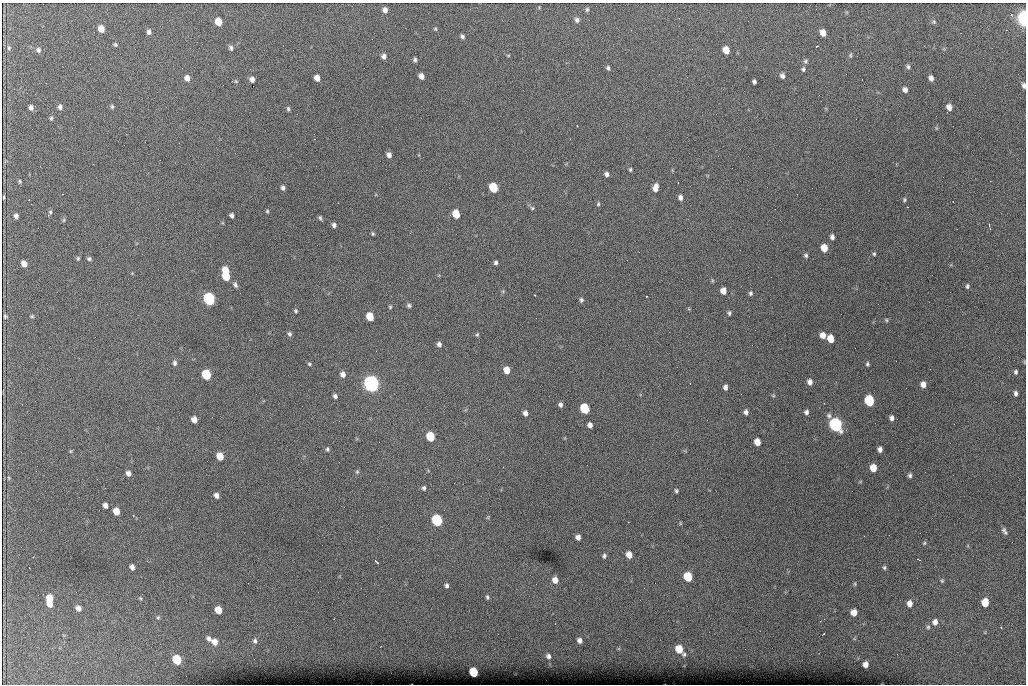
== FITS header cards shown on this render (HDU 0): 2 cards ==
NAXIS1  =                 1024 /fastest changing axis
NAXIS2  =                  682 /next to fastest changing axis

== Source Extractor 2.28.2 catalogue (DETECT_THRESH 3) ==
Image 1024 x 682 px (HDU 0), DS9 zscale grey, 1 PNG px = 1 image px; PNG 1028 x 686 px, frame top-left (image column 1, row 682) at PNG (2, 3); no overlay
Background 4210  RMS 42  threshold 127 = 3 sigma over >= 5 px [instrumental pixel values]
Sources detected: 186; all 186 listed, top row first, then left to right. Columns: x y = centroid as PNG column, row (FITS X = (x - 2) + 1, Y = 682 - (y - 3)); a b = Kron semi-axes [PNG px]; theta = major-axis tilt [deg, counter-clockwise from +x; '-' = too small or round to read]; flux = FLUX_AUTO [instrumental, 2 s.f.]
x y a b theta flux
587 9 5 4 - 4.9e+03
385 10 5 5 - 1.3e+04
1024 18 8 4 -86 8.2e+05
577 20 6 6 - 7.9e+03
218 22 6 5 - 5.1e+04
934 22 6 5 - 4.6e+03
101 29 6 5 - 2.9e+04
435 29 5 4 - 3.7e+03
149 32 6 5 - 8.8e+03
823 33 6 5 - 2.6e+04
961 33 2 2 - 1.5e+03
462 36 5 4 - 6.9e+03
115 44 5 4 - 4.4e+03
817 46 3 2 - 4.1e+03
9 48 6 5 - 4.7e+03
231 48 7 5 -60 6.8e+03
38 50 7 5 -77 6.8e+03
726 50 6 5 - 3.7e+04
508 55 5 3 - 2.6e+03
850 55 7 4 -85 4.0e+03
384 56 5 5 - 1.1e+04
415 60 5 4 - 6.0e+03
805 61 6 6 - 5.7e+03
908 67 6 5 - 5.7e+03
608 68 5 4 - 5.6e+03
803 69 6 5 - 5.4e+03
421 76 5 5 - 1.7e+04
782 76 5 5 - 9.9e+03
187 78 6 5 - 1.8e+04
317 78 5 5 - 2.0e+04
931 78 5 4 - 1.1e+04
252 79 5 4 - 1.3e+04
236 81 6 5 - 3.7e+03
754 82 5 4 - 7.0e+03
1024 86 6 4 -77 7.8e+03
905 90 6 5 - 9.8e+03
112 106 5 4 - 4.3e+03
60 107 6 5 - 8.2e+03
949 107 6 5 - 1.8e+04
31 108 5 4 - 9.5e+03
288 109 5 4 - 4.9e+03
51 118 5 4 - 4.0e+03
577 126 3 2 - 3.8e+03
389 155 5 4 - 1.1e+04
630 170 4 3 - 3.8e+03
607 174 5 4 - 9.9e+03
20 181 4 3 - 3.1e+03
678 183 2 2 - 2.1e+03
656 187 9 6 75 2.0e+04
283 188 5 5 - 6.9e+03
493 188 6 5 - 1.5e+05
62 194 3 2 - 2.1e+03
4 197 3 2 - 2.8e+03
680 197 5 4 - 1.0e+04
904 200 6 5 - 4.2e+03
598 204 6 4 88 4.0e+03
907 207 2 2 - 1.7e+03
532 208 6 5 - 4.5e+03
267 211 5 4 - 3.4e+03
50 212 6 4 77 5.4e+03
456 214 6 5 - 7.0e+04
231 215 4 4 - 7.9e+03
16 216 4 4 - 8.9e+03
320 218 5 3 - 5.0e+03
64 220 6 4 88 3.5e+03
334 225 5 4 - 7.7e+03
989 225 3 3 - 2.3e+03
373 234 4 4 - 3.9e+03
832 237 6 4 -73 1.0e+04
824 248 6 5 - 4.1e+04
874 254 5 4 - 4.1e+03
806 255 5 5 - 5.4e+03
78 258 5 4 - 4.0e+03
89 259 5 4 - 5.3e+03
496 263 4 4 - 6.5e+03
24 264 5 5 - 2.1e+04
225 270 6 5 - 4.1e+04
226 276 7 5 -68 1.0e+05
712 280 5 3 - 3.0e+03
235 285 7 5 -60 7.4e+03
967 286 6 4 82 5.1e+03
723 291 6 5 - 2.3e+04
751 293 6 5 - 6.0e+03
535 295 3 2 - 4.0e+03
646 296 3 2 - 3.1e+03
209 299 7 6 - 6.1e+05
581 300 6 5 - 6.0e+03
409 305 6 5 - 5.6e+03
390 307 4 4 - 3.3e+03
296 311 5 4 - 4.3e+03
729 313 5 5 - 5.1e+03
5 316 4 4 - 3.8e+03
32 316 4 4 - 3.5e+03
370 317 6 5 - 6.7e+04
886 320 5 4 - 3.2e+03
289 334 6 5 - 6.5e+03
477 334 5 4 - 3.5e+03
823 335 6 5 - 2.2e+04
831 339 6 5 - 4.4e+04
439 344 5 4 - 9.0e+03
175 363 7 5 -85 7.6e+03
309 364 5 4 - 3.6e+03
867 364 5 4 - 4.6e+03
507 370 6 5 - 3.5e+04
1016 372 4 3 - 5.2e+03
343 374 6 5 - 1.5e+04
206 375 6 5 - 1.8e+05
810 382 6 5 - 1.3e+04
690 383 2 2 - 1.4e+03
371 384 8 7 - 1.5e+06
923 384 6 5 - 1.7e+04
725 387 5 4 - 9.5e+03
1016 393 5 4 - 7.4e+03
335 396 5 4 - 7.9e+03
773 396 5 3 - 3.0e+03
869 401 7 6 - 2.2e+05
560 405 5 4 - 7.4e+03
585 408 6 5 - 1.8e+05
746 412 5 5 - 8.8e+03
806 412 5 4 - 8.0e+03
525 413 5 4 - 1.2e+04
829 416 7 6 - 7.1e+03
892 418 5 5 - 9.1e+03
194 420 5 5 - 2.3e+04
590 425 5 4 - 1.2e+04
836 425 7 6 - 8.6e+05
430 436 6 5 - 1.2e+05
757 442 6 5 - 3.3e+04
327 449 6 5 - 5.3e+03
880 449 5 4 - 1.1e+04
71 451 6 4 89 3.1e+03
220 456 6 5 - 5.2e+04
873 468 6 5 - 4.3e+04
357 472 5 5 - 4.0e+03
128 473 5 5 - 1.2e+04
910 475 5 4 - 6.1e+03
9 478 5 3 - 2.6e+03
424 488 6 5 - 5.8e+03
676 491 4 4 - 4.6e+03
216 495 5 4 - 1.2e+04
105 505 5 4 - 1.2e+04
116 511 6 5 - 3.6e+04
133 515 3 2 - 2.3e+03
488 517 6 4 72 3.2e+03
437 520 6 6 - 3.7e+05
680 523 5 3 - 2.8e+03
1004 531 10 5 -60 7.9e+03
578 537 5 4 - 1.2e+04
924 543 5 4 - 3.6e+03
629 555 6 5 - 2.7e+04
604 556 5 4 - 5.7e+03
919 560 4 2 - 3.3e+03
376 562 5 2 - 3.8e+03
132 567 5 4 - 1.3e+04
884 568 5 5 - 4.6e+03
688 577 6 6 - 1.2e+05
555 580 6 5 - 2.1e+04
942 581 5 4 - 3.8e+03
855 584 6 4 84 3.5e+03
447 586 5 4 - 6.8e+03
487 597 6 4 -81 4.9e+03
50 598 6 6 - 4.3e+04
140 598 5 4 - 3.3e+03
985 602 6 5 - 6.6e+04
50 604 5 4 - 2.2e+04
910 604 6 5 - 1.8e+04
78 608 6 5 - 1.5e+04
218 610 6 5 - 4.3e+04
854 612 6 5 - 2.9e+04
158 617 6 4 67 4.2e+03
334 619 2 2 - 1.8e+03
935 622 7 6 - 1.6e+04
928 627 5 5 - 4.3e+03
1001 627 3 2 - 3.8e+03
823 634 3 2 - 2.2e+03
209 639 8 6 -46 1.0e+04
580 640 6 5 - 1.2e+04
255 641 8 6 -84 8.1e+03
215 642 7 6 - 2.4e+04
679 649 6 5 - 6.2e+04
684 654 6 4 65 5.1e+03
897 654 2 2 - 1.7e+03
548 656 7 6 - 9.0e+03
177 660 6 5 - 1.4e+05
865 664 5 5 - 1.7e+04
474 672 6 5 - 1.3e+05
At the frame edge (FLAGS 8, measured only in part): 2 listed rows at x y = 1024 18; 1024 86

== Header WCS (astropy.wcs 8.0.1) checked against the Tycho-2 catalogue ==
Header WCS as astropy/WCSLIB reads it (CRVAL/CRPIX/CD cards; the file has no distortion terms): RA---TAN/DEC--TAN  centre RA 07:06:07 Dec +31:10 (106.53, +31.16 deg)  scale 1.44 arcsec/px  FOV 24.5' x 16.3'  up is -93 deg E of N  parity flipped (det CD > 0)
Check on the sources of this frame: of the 60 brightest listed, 8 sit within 2.2 arcsec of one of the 15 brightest Tycho-2 stars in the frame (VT <= 12.35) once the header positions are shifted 0.50 arcsec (0.46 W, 0.20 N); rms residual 1.00 arcsec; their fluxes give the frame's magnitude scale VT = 24.95 - 2.5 log10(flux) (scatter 0.20 mag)
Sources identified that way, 8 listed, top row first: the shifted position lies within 2.2 arcsec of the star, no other Tycho-2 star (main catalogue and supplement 1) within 4.4 arcsec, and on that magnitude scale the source's flux lands within +1.5 / -3 mag of the star's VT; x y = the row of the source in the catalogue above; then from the Tycho-2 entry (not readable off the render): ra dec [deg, ICRS J2000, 3 dp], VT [Tycho-2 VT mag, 2 dp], TYC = Tycho-2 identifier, HIP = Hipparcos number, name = IAU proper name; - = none
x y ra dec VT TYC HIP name
493 188 106.458 +31.151 12.35 2438-728-1 - -
206 375 106.551 +31.041 11.84 2438-663-1 - -
371 384 106.552 +31.106 9.20 2438-180-1 - -
869 401 106.550 +31.305 11.61 2438-184-1 - -
585 408 106.559 +31.192 11.79 2438-1039-1 - -
836 425 106.562 +31.292 10.01 2438-106-1 - -
437 520 106.614 +31.135 11.36 2438-550-1 - -
474 672 106.684 +31.152 11.76 2438-931-1 - -